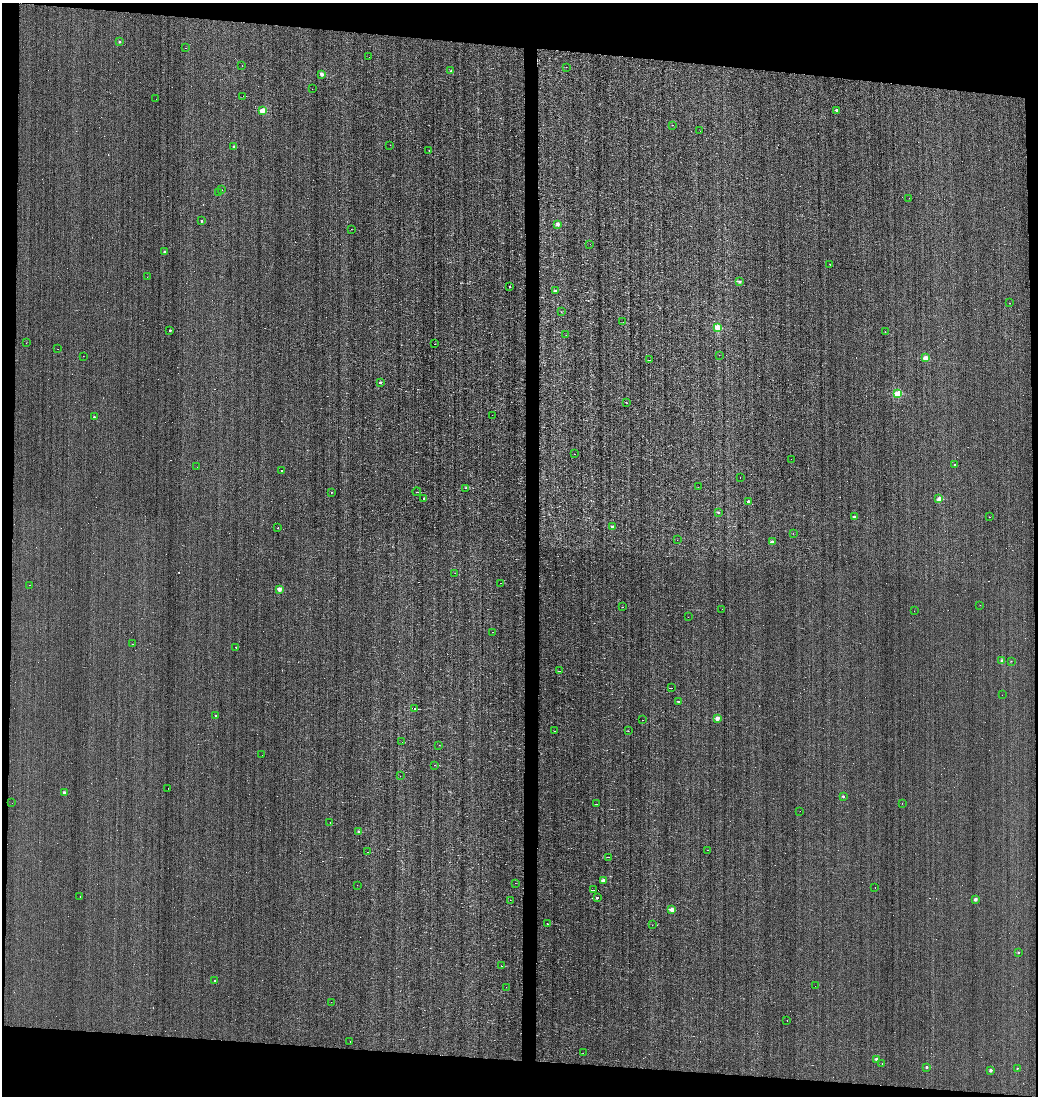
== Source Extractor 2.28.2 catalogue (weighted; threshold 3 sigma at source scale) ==
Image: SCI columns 88-4231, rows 1-4376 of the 4380 x 4376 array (HDU 1 of 3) = the unmasked area's bounding box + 8 px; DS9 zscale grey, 4 x 4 block average (1 PNG px = mean of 4 x 4 image px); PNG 1040 x 1098 px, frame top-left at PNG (2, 3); each listed source drawn as its Kron ellipse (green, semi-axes under 4 px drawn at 4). Shown black and unused: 10% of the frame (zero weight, under 3 of 4 exposures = <1% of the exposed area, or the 3 px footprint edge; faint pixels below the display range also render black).
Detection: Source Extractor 2.28.2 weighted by HDU 2 'WHT'. Background -0.00115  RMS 0.05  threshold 0.225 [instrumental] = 3 sigma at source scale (4.5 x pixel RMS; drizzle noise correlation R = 1.50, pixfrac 1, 0.05/0.05 arcsec/px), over >= 5 px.
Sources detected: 261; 4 too faint to see at this stretch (4 x 4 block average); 118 cosmic-ray / hot-pixel residue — neither listed nor drawn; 1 coinciding with a brighter row at this scale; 1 inside a brighter listed object's ellipse — not listed separately; the other 137 listed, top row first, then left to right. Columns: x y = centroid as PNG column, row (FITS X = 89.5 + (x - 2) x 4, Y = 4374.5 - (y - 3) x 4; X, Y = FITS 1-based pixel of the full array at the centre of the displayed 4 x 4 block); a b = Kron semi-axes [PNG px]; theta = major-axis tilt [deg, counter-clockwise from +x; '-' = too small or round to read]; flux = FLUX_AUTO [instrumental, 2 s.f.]
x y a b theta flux
119 41 2 2 - 120
185 48 2 2 - 7.1
369 57 2 2 - 9.2
242 66 2 2 - 24
566 67 2 2 - 3.5
451 71 2 2 - 97
321 74 2 2 - 490
312 89 2 2 - 2.7
243 96 2 2 - 11
156 99 2 2 - 5.7
262 110 2 2 - 1200
837 110 2 2 - 170
672 125 2 2 - 8.8
700 131 2 2 - 4.1
390 145 2 2 - 6.4
234 146 2 2 - 220
429 150 2 2 - 60
222 190 2 2 - 5.2
219 192 2 2 - 25
909 198 2 2 - 4.3
201 221 2 2 - 110
558 224 2 2 - 340
351 229 2 2 - 3.9
590 244 2 2 - 6.9
165 252 2 2 - 220
830 264 2 2 - 16
147 277 2 2 - 5.1
740 281 2 2 - 180
509 286 2 2 - 62
556 291 2 2 - 220
1010 303 2 2 - 6.7
561 312 2 2 - 4
623 322 2 2 - 6.5
718 328 2 2 - 1500
170 330 2 2 - 120
885 332 2 2 - 6.7
566 335 2 2 - 3.9
26 343 2 2 - 3.5
434 344 2 2 - 4.4
58 349 2 2 - 3.7
719 355 2 2 - 3.7
83 356 2 2 - 4.3
926 358 2 2 - 850
650 360 2 2 - 6.1
380 382 2 2 - 140
898 394 2 2 - 1900
626 403 2 2 - 8.8
492 415 2 2 - 8.8
94 417 2 2 - 100
574 454 2 2 - 7.3
791 459 2 2 - 6.9
955 464 2 2 - 28
197 467 2 2 - 13
282 471 2 2 - 82
740 478 2 2 - 6
698 487 2 2 - 4.1
466 488 3 2 - 9.8
331 492 2 2 - 8.9
417 492 4 2 - 16
424 498 2 2 - 170
939 499 2 2 - 640
749 501 2 2 - 250
718 512 2 2 - 57
854 517 2 2 - 230
989 517 2 2 - 14
612 527 2 2 - 330
278 528 2 2 - 15
793 533 2 2 - 7.9
677 540 2 2 - 5.6
772 542 2 2 - 220
455 573 2 2 - 3.9
501 583 2 2 - 5.5
29 585 2 2 - 8.7
279 589 2 2 - 670
980 605 2 2 - 6
623 607 2 2 - 4.2
722 609 2 2 - 14
914 611 2 2 - 4.3
688 617 2 2 - 4.2
493 632 2 2 - 17
133 644 2 2 - 5
236 647 2 2 - 51
1002 661 2 2 - 370
1011 661 2 2 - 20
559 671 3 2 - 11
671 688 3 2 - 12
1002 695 2 2 - 7.1
678 701 2 2 - 63
415 708 4 2 - 20
215 715 2 2 - 57
717 718 2 2 - 610
642 720 2 2 - 4.6
555 731 2 2 - 22
628 731 2 2 - 5.7
402 742 2 2 - 3.7
439 745 2 2 - 4.2
262 755 2 2 - 4.9
435 765 2 2 - 7.1
400 776 2 2 - 3.4
168 788 2 2 - 3.6
64 793 2 2 - 420
843 796 2 2 - 100
12 803 2 2 - 5.5
902 803 2 2 - 3.8
596 804 2 2 - 5.6
800 811 2 2 - 7.6
330 823 2 2 - 7.2
359 832 2 2 - 300
707 850 2 2 - 14
367 852 2 2 - 5.4
609 857 3 2 - 14
604 880 2 2 - 390
515 883 2 2 - 4.8
357 885 2 2 - 4
875 887 2 2 - 6.5
593 890 2 2 - 11
80 896 2 2 - 10
597 898 2 2 - 120
975 899 2 2 - 320
510 900 2 2 - 4.4
672 910 2 2 - 650
547 924 2 2 - 11
652 925 2 2 - 5.2
1018 952 2 2 - 57
502 966 3 2 - 14
215 980 2 2 - 61
815 986 2 2 - 2.9
506 987 2 2 - 10
331 1002 2 2 - 3.8
787 1020 2 2 - 10
350 1041 2 2 - 6.2
583 1053 2 2 - 6
877 1059 2 2 - 310
882 1063 2 2 - 37
927 1067 2 2 - 140
1017 1068 2 2 - 36
991 1070 2 2 - 240
Diffuse or blended objects may show on this block-average render without a row.